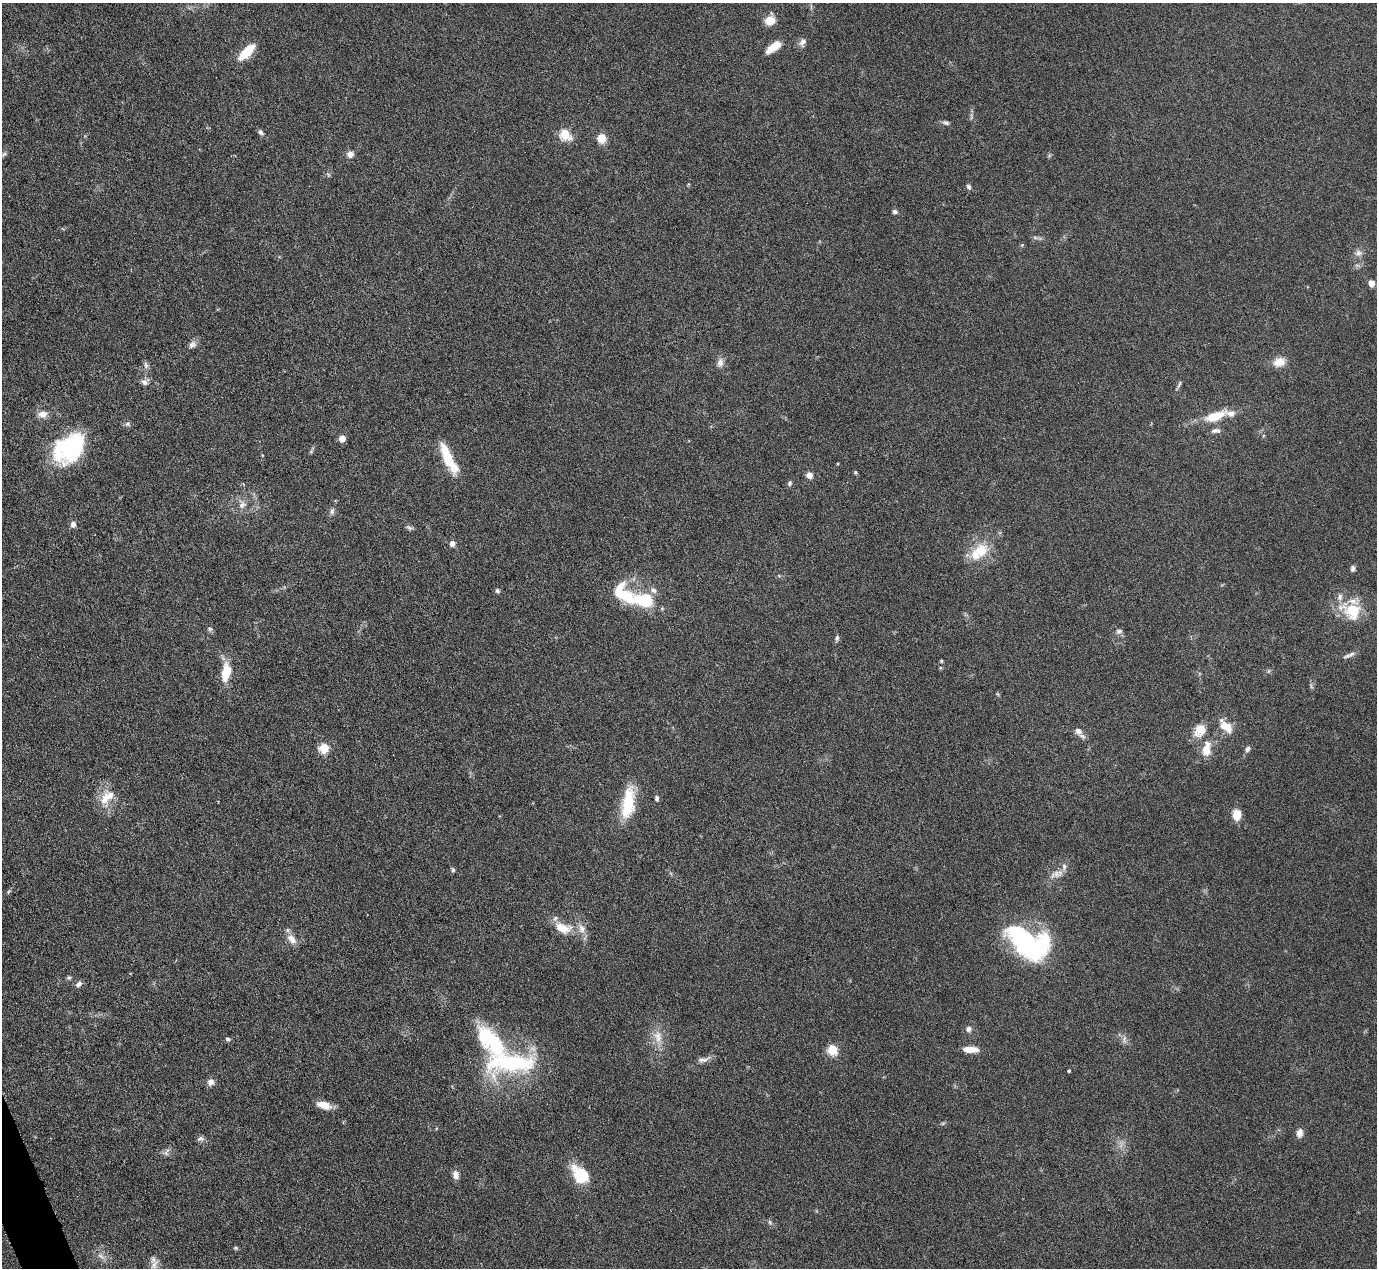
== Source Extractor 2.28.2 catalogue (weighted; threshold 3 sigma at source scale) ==
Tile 7 of 4 x 4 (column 3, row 2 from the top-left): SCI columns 2753-4127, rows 2679-3944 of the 5503 x 5489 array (HDU 1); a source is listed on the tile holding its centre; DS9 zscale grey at full resolution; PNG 1379 x 1270 px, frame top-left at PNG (2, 3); no overlay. Shown black and unused: <1% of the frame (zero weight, under 3 of 6 exposures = <1% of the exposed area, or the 3 px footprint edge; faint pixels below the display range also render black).
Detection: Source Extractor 2.28.2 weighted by HDU 2 'WHT'; one run over the whole footprint, this tile lists its part. Background 0.0746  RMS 0.0042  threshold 0.0172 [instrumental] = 3 sigma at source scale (4.09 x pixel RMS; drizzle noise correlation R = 1.36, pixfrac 0.8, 0.05/0.05 arcsec/px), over >= 5 px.
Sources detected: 104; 2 too faint to see at this stretch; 1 inside a brighter object's white glare — not listed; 9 inside a brighter listed object's ellipse — not listed separately; the other 92 listed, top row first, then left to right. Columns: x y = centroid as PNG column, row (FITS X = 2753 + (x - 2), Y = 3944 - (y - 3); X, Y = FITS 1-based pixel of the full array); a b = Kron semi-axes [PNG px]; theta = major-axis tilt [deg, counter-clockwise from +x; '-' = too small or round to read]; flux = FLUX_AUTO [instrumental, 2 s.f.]
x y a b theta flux
770 20 10 9 - 5.5
802 42 11 8 60 1.8
773 47 19 8 36 5.4
247 52 18 7 45 12
946 123 10 6 -20 0.99
261 132 8 6 -49 1
565 134 6 5 - 26
602 138 11 11 - 3.9
3 154 11 4 35 1
350 154 9 8 - 2.1
328 175 6 4 -55 0.54
969 187 7 5 -57 0.95
895 212 7 5 -17 1
1035 238 9 4 -9 0.95
1022 245 5 4 - 0.46
1358 253 10 9 - 2
1371 283 5 4 - 6
192 345 11 8 16 1.6
1279 362 17 12 19 4.5
720 363 12 7 76 2.3
146 365 10 5 -69 1.2
145 382 10 8 16 1.8
1179 384 13 3 66 0.88
43 414 13 9 3 3
1215 416 29 11 21 9.4
128 424 8 7 - 1
1216 431 13 6 3 1.5
342 438 5 5 - 5.5
70 448 32 23 42 50
447 457 38 11 -70 11
855 472 5 4 - 0.47
809 475 6 5 - 3.1
790 483 7 5 66 0.85
242 504 12 12 - 3.3
332 511 10 6 75 1.3
73 524 8 7 - 1.6
409 527 10 5 -28 1.1
452 543 6 6 - 1.9
981 551 23 19 37 11
1353 568 6 5 - 1.2
779 576 6 4 -19 0.48
653 590 10 8 -34 1.9
497 591 6 5 - 0.73
622 593 39 20 -39 17
645 601 13 10 -10 24
1351 611 28 20 -33 15
210 629 7 5 -27 0.8
1119 631 9 7 7 1.2
837 638 8 6 69 0.91
1351 654 11 6 30 1.6
941 661 5 4 - 0.43
1268 671 6 4 71 0.55
226 672 24 11 80 8.6
1226 726 20 10 -44 5.9
1200 730 19 14 57 5.8
1078 731 11 9 -45 2.2
324 748 5 5 - 23
1206 749 23 11 81 5.9
1247 749 7 6 - 1.2
107 797 26 13 45 7.5
657 798 7 5 -86 0.96
628 803 40 15 81 16
1237 815 11 8 -85 5.5
453 870 7 5 -75 0.67
1056 874 17 9 26 3.4
8 892 6 4 71 0.54
563 928 24 13 -18 7.7
292 939 15 9 -51 3.6
1027 943 40 27 -31 70
69 977 6 5 - 0.7
78 984 9 6 43 1.5
969 1029 8 7 - 1.5
658 1037 20 12 -75 5.5
228 1039 6 5 - 0.74
1124 1039 14 5 87 1.4
971 1049 17 6 -2 4.7
832 1050 5 5 - 26
703 1060 20 6 11 2.1
511 1062 67 26 3 47
1069 1071 3 3 - 0.58
211 1082 8 8 - 2.2
324 1105 18 9 -17 4.6
943 1123 6 4 18 0.55
1300 1133 12 8 84 2.1
200 1139 9 6 27 1.2
166 1152 12 6 63 1.4
456 1175 10 7 -80 2.3
581 1175 17 12 -47 20
770 1222 8 5 -70 0.8
236 1248 6 5 - 0.57
101 1256 11 5 -26 1.6
154 1265 17 8 57 3
Isophote crosses this tile's border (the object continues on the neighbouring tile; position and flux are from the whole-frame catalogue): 1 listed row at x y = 3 154